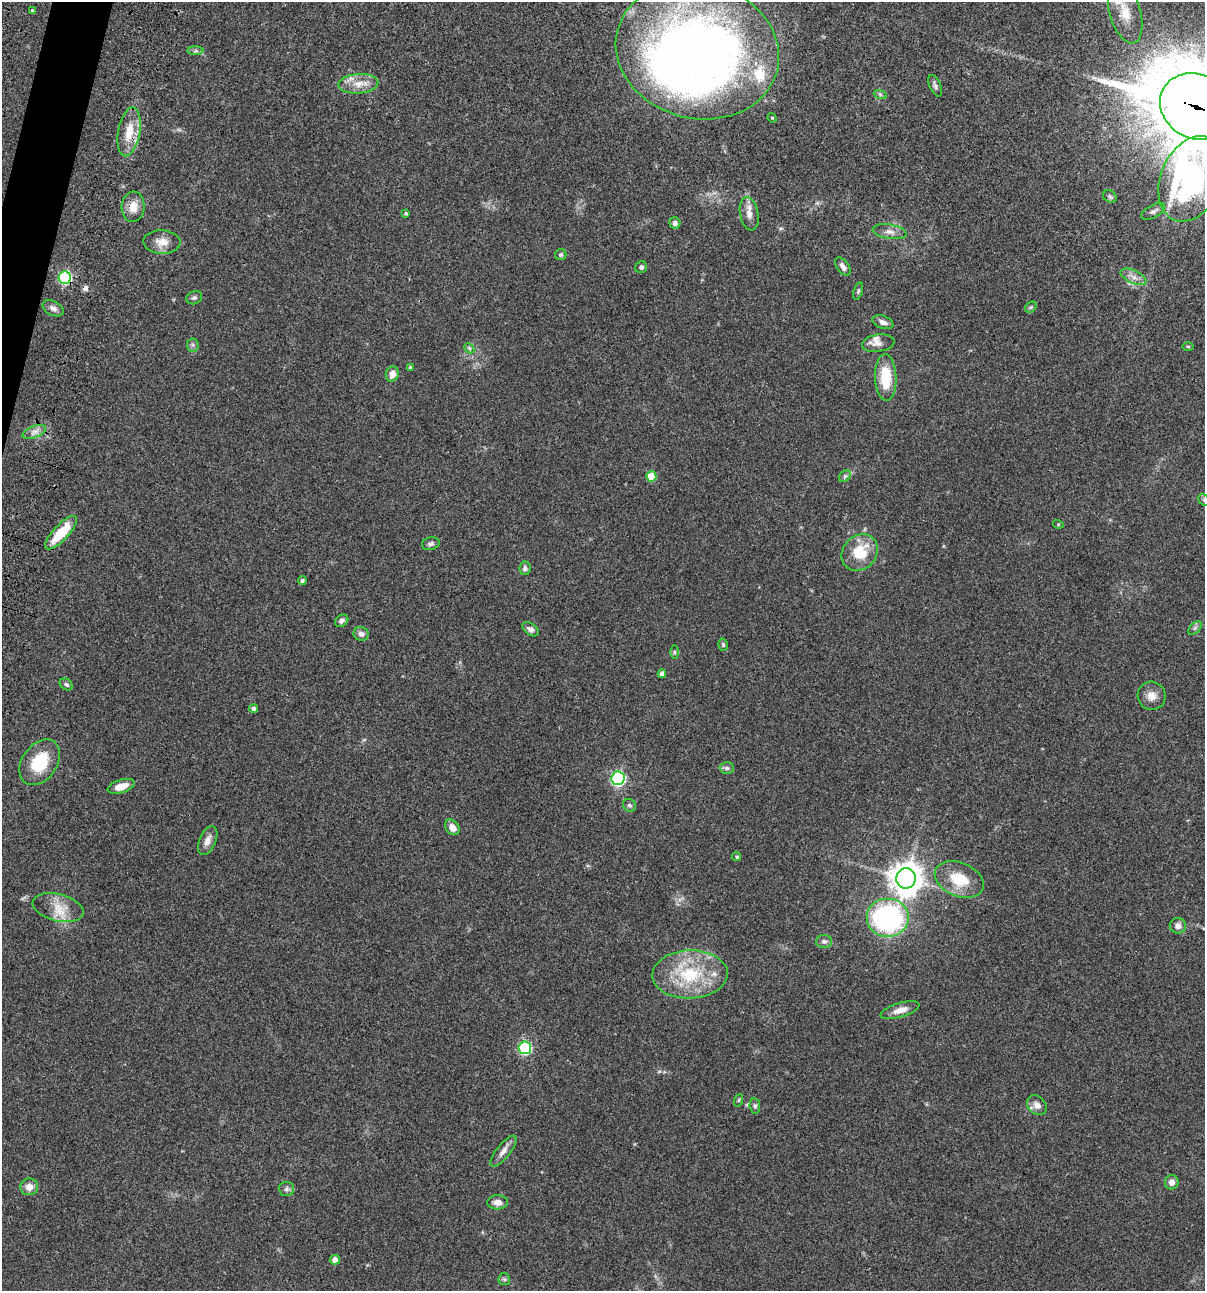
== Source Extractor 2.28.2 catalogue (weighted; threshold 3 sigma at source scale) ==
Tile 11 of 4 x 4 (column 3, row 3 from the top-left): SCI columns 2641-3843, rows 1408-2696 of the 5405 x 5390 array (HDU 1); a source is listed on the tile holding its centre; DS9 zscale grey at full resolution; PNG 1207 x 1293 px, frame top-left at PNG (2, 2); each listed source drawn as its Kron ellipse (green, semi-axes under 4 px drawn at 4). Shown black and unused: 1% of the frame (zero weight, under 3 of 4 exposures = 9% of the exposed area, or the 3 px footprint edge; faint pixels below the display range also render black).
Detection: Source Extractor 2.28.2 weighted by HDU 2 'WHT'; one run over the whole footprint, this tile lists its part. Background 0.0467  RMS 0.0052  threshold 0.0236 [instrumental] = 3 sigma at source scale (4.5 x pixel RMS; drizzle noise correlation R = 1.50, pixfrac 1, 0.05/0.05 arcsec/px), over >= 5 px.
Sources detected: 89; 1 inside a brighter object's white glare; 1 cosmic-ray / hot-pixel residue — neither listed nor drawn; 4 inside a brighter listed object's ellipse — not listed separately; the other 83 listed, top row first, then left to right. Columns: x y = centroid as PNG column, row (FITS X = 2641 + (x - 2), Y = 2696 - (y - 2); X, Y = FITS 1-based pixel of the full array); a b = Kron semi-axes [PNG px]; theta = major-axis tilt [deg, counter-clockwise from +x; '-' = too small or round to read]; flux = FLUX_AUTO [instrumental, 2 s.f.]
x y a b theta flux
32 11 4 4 - 0.96
1125 12 32 15 -74 13
697 50 82 68 -14 460
195 51 8 4 1 1.1
358 84 20 10 4 6.6
935 86 11 5 -65 1.5
880 94 7 4 -19 0.8
1197 107 38 32 -28 6100
772 118 5 4 - 0.52
129 132 25 11 79 10
1191 179 44 30 67 110
1110 197 7 5 -39 0.99
133 207 15 11 85 5.9
1153 211 13 6 28 1.7
406 213 3 3 - 0.73
749 214 17 9 -79 4.1
675 223 5 5 - 1.9
890 232 17 7 -9 3.3
162 242 18 12 -3 5.6
561 255 5 5 - 0.92
641 267 6 6 - 1.3
843 267 10 6 -54 2.3
1133 277 14 6 -25 3.1
65 278 6 6 - 54
858 291 9 4 72 0.86
194 298 8 6 22 1.2
1031 307 6 5 - 0.79
53 308 11 7 -28 2
883 322 11 6 -21 2.5
878 343 16 8 8 3.4
193 345 6 6 - 1.1
1188 346 6 4 -1 0.53
469 348 6 4 -46 0.77
410 367 4 3 - 0.88
392 374 8 6 72 4
886 378 23 10 -88 17
34 432 12 5 20 2.7
651 476 5 5 - 11
845 476 6 5 - 1
1204 500 6 5 - 0.9
1058 524 5 3 - 0.44
61 533 22 7 47 17
431 544 9 6 14 1.3
860 553 20 16 47 15
525 568 7 5 83 1.5
302 581 4 4 - 1
342 621 7 5 36 1.5
1195 628 8 5 45 1.2
530 629 9 5 -36 1.8
361 634 7 6 - 2
723 645 6 5 - 0.81
674 652 6 4 -90 0.64
662 674 4 4 - 2
66 684 7 5 -33 1.2
1152 696 14 14 - 4.6
253 708 5 4 - 1.5
40 762 25 17 54 19
727 768 7 6 - 1.2
618 778 7 6 - 93
121 786 14 6 17 6
629 805 7 6 - 1.1
452 827 8 6 -50 3.3
208 841 15 8 67 3.6
737 857 4 4 - 0.89
906 878 10 9 - 800
959 879 25 17 -23 14
58 908 26 13 -14 9.4
888 918 21 19 0 88
1178 926 8 8 - 2.7
824 941 8 6 -2 1.6
690 974 38 24 2 30
900 1010 20 7 16 4.4
525 1048 6 6 - 56
739 1100 6 4 71 0.64
1037 1105 11 8 -46 3.2
755 1106 8 5 -81 1.1
503 1151 19 6 51 3.2
1172 1182 7 7 - 3.1
29 1187 9 8 - 4
286 1189 8 7 - 1.4
498 1202 10 7 1 3.4
335 1260 5 5 - 3.6
504 1279 6 5 - 0.93
Overlapping masked pixels (flux is a lower limit): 5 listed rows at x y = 1197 107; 129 132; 1191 179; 133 207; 65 278
Isophote crosses this tile's border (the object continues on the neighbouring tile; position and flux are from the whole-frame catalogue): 3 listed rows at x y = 1197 107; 1191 179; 1204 500